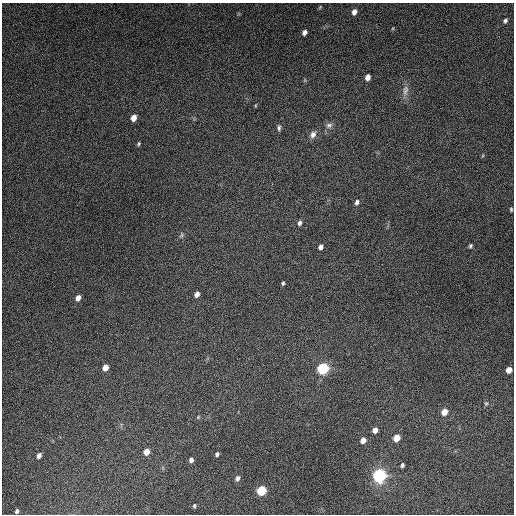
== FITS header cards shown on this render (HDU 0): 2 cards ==
NAXIS1  =                  512
NAXIS2  =                  512

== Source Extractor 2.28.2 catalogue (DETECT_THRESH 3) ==
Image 512 x 512 px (HDU 0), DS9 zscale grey, 1 PNG px = 1 image px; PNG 516 x 516 px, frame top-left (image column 1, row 512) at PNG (2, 3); no overlay
Background 4940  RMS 310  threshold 935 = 3 sigma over >= 5 px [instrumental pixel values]
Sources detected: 41; all 41 listed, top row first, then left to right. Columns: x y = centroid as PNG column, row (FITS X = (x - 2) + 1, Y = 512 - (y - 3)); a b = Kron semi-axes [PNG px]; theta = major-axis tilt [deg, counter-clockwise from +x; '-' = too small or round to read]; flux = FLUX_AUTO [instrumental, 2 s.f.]
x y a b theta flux
320 7 6 4 46 2.7e+04
354 12 7 6 - 1.1e+05
505 21 5 4 - 4.8e+04
304 32 6 5 - 8.1e+04
368 77 5 4 - 1.3e+05
305 80 6 3 72 2.4e+04
405 90 17 8 80 1.4e+05
255 106 5 3 - 1.8e+04
133 118 6 5 - 1.6e+05
329 125 9 7 14 8.1e+04
279 128 7 5 85 4.7e+04
313 134 11 7 56 1.1e+05
138 144 5 3 - 2.9e+04
357 202 7 5 76 6.2e+04
511 209 4 3 - 2.8e+04
299 223 6 5 - 5.4e+04
182 235 7 5 37 3.8e+04
470 246 5 4 - 3.6e+04
320 247 6 5 - 7.8e+04
283 283 4 3 - 3.2e+04
197 294 6 4 60 9.0e+04
78 298 6 5 - 1.1e+05
105 368 6 5 - 1.5e+05
323 369 8 7 - 1.1e+06
509 370 5 5 - 1.6e+05
486 403 6 5 - 3.1e+04
444 412 6 6 - 1.9e+05
198 417 6 4 46 2.6e+04
375 430 6 5 - 1.2e+05
397 438 6 5 - 2.4e+05
363 440 6 5 - 1.3e+05
146 452 6 5 - 1.8e+05
217 454 4 4 - 4.5e+04
39 456 6 5 - 7.7e+04
191 460 5 4 - 6.6e+04
402 465 4 3 - 4.3e+04
380 476 10 9 - 1.7e+06
237 478 7 5 70 6.6e+04
261 491 7 6 - 7.0e+05
194 506 5 3 - 2.7e+04
17 511 5 4 - 4.2e+04